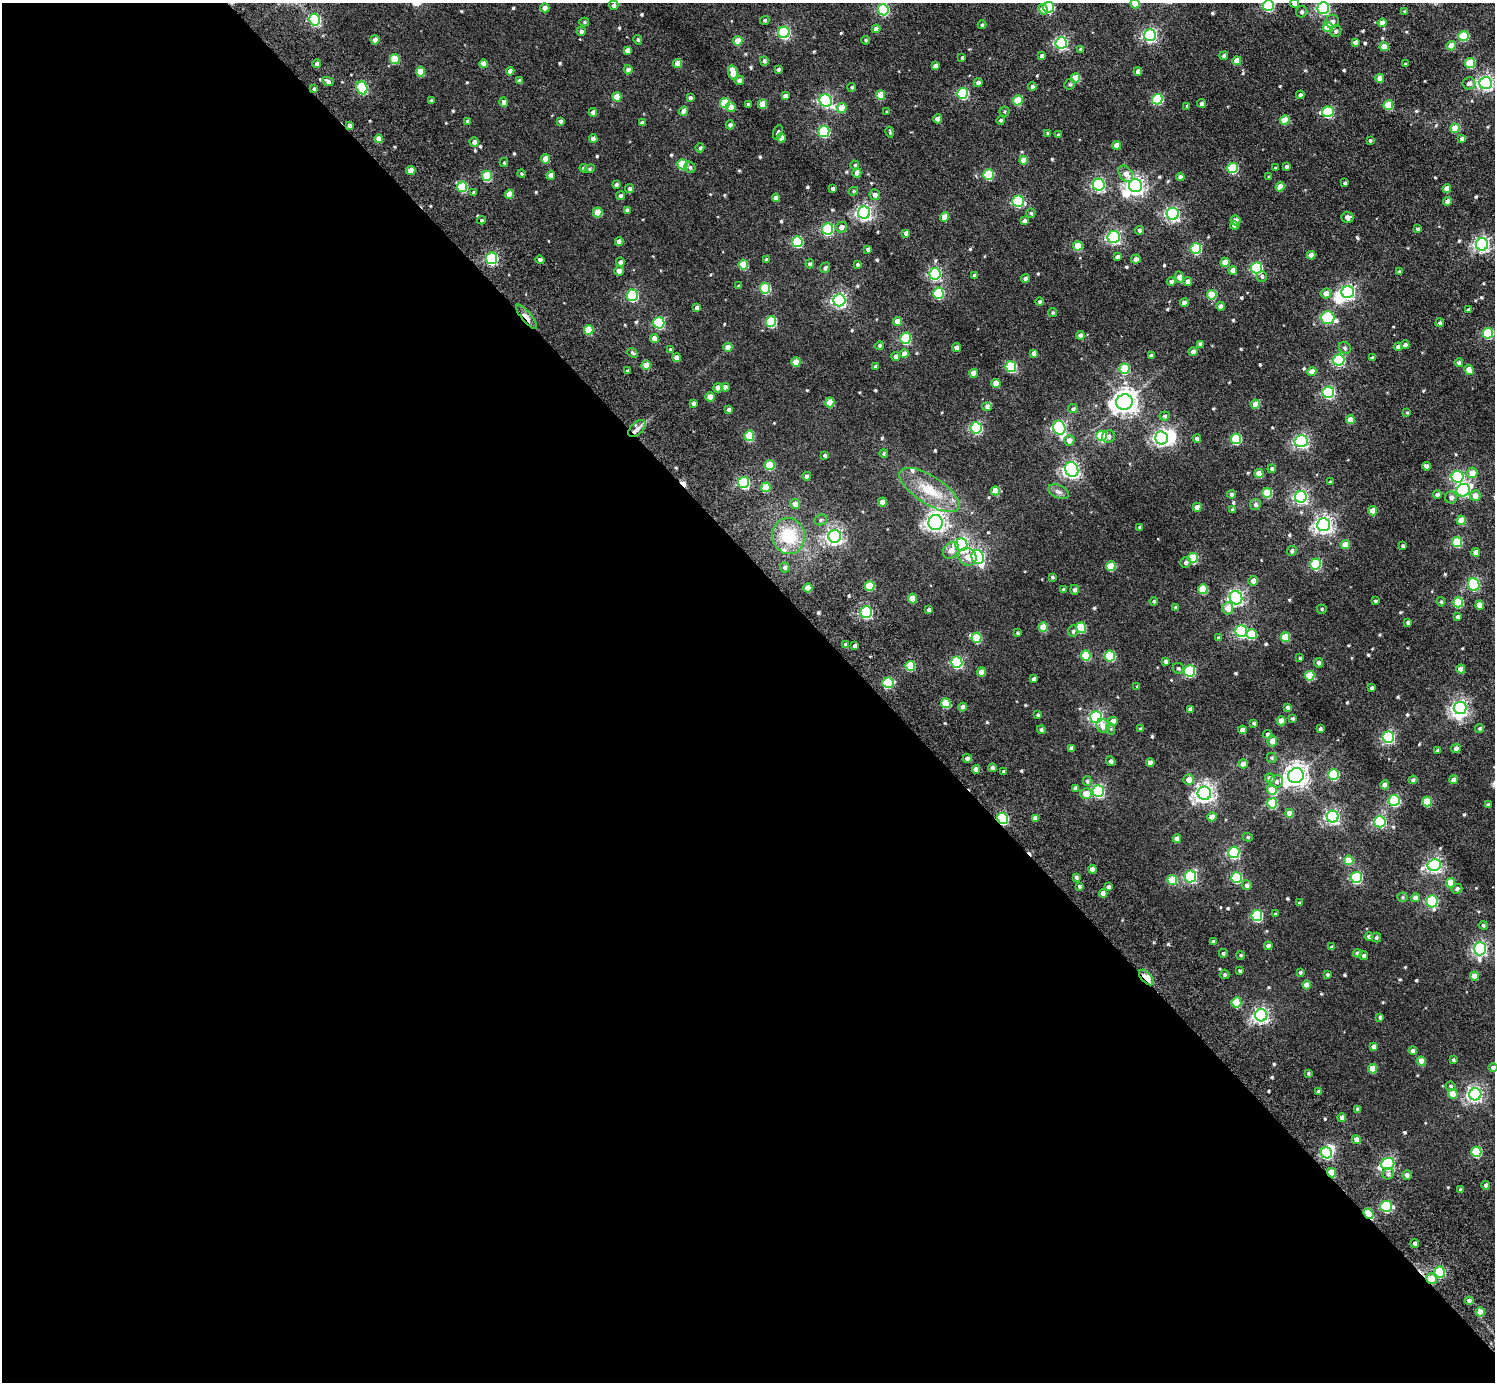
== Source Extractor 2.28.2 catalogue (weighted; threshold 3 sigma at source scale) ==
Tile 9 of 4 x 4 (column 1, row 3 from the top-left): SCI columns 61-1553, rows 1591-2970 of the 6093 x 6084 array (HDU 1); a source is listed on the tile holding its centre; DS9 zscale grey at full resolution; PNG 1497 x 1384 px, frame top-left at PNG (2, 3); each listed source drawn as its Kron ellipse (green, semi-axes under 4 px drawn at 4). Shown black and unused: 59% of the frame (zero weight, under 5 of 10 exposures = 4% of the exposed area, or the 3 px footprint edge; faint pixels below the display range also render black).
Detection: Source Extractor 2.28.2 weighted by HDU 2 'WHT'; one run over the whole footprint, this tile lists its part. Background 0.00396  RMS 0.0046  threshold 0.0188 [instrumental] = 3 sigma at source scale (4.09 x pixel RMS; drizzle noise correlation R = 1.36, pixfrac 0.8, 0.05/0.05 arcsec/px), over >= 5 px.
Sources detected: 617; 7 inside a brighter object's white glare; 2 cosmic-ray / hot-pixel residue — neither listed nor drawn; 3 inside a brighter listed object's ellipse — not listed separately; of the other 605, all 500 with FLUX_AUTO >= 0.515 (the completeness limit of this list) listed and drawn (105 fainter detections not listed), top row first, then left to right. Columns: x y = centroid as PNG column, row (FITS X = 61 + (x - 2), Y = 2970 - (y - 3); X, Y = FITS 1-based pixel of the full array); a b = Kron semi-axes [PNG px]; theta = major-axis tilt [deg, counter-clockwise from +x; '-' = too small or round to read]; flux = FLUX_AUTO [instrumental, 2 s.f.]
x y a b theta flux
1294 3 4 4 - 1.5
1135 4 4 4 - 7
614 5 5 4 - 1.4
1268 5 5 5 - 37
1049 7 5 5 - 24
545 8 4 4 - 1.8
1323 8 6 5 - 57
1043 9 5 4 - 2.8
883 10 5 5 - 34
1302 12 6 5 - 0.9
1405 12 3 3 - 0.89
315 20 6 5 - 48
765 20 5 4 - 0.62
1332 21 7 6 - 1.8
584 22 5 4 - 0.61
1382 23 4 4 - 3.9
982 25 4 3 - 0.56
1328 27 5 5 - 12
876 29 4 4 - 2.2
581 31 4 4 - 1.1
1336 31 6 5 - 1
784 32 6 5 - 47
1150 35 6 6 - 76
1463 36 5 5 - 17
375 40 4 4 - 2.3
638 40 5 4 - 0.59
866 40 4 4 - 0.56
738 41 5 4 - 6.4
1355 42 4 4 - 1.3
1061 43 5 5 - 59
1451 46 4 4 - 5.9
1384 47 4 4 - 6.9
1081 49 4 4 - 1
627 50 4 4 - 1.5
1042 56 4 3 - 1.1
1224 56 4 4 - 1
962 58 3 3 - 0.66
395 59 5 5 - 11
764 61 5 4 - 0.93
1237 61 4 4 - 4.6
678 63 4 4 - 3.8
1470 63 5 5 - 14
317 64 4 4 - 1.6
484 64 4 4 - 3.2
1405 64 4 3 - 0.56
935 66 4 4 - 2.1
778 69 4 3 - 0.67
628 70 4 4 - 1.8
510 71 4 4 - 2.2
1138 71 4 4 - 1.8
421 72 5 4 - 7.6
733 73 7 4 -72 7.6
1075 78 5 4 - 10
1380 78 4 4 - 4.3
739 80 5 4 - 1.6
328 81 6 4 -27 1.2
519 81 4 4 - 1.7
978 83 4 4 - 1.2
1469 83 6 6 - 1.7
1486 83 6 6 - 110
1070 84 6 5 - 0.68
852 87 4 4 - 0.58
1032 87 4 4 - 1.4
362 88 6 5 - 34
314 89 4 4 - 0.7
963 93 5 5 - 35
881 95 5 4 - 8.5
1300 95 4 4 - 1.4
785 96 4 4 - 1.9
617 97 4 4 - 5
690 98 4 4 - 0.9
1157 99 5 5 - 30
431 100 3 3 - 0.69
1018 100 5 5 - 16
826 101 6 6 - 65
504 102 4 4 - 2.1
725 103 5 5 - 16
1202 103 4 4 - 1.4
748 104 3 3 - 0.83
762 104 5 4 - 7.6
1388 105 5 5 - 12
1187 106 3 3 - 0.53
731 107 5 5 - 3.4
842 108 5 5 - 6.1
684 111 5 4 - 2.8
1004 111 5 5 - 0.59
593 112 4 4 - 2.3
887 112 4 3 - 0.56
1328 112 6 5 - 26
938 119 4 4 - 3.4
1001 120 4 4 - 0.62
1285 120 5 4 - 8.4
468 121 4 3 - 0.65
560 121 4 3 - 0.87
642 122 4 3 - 0.98
730 125 4 4 - 1.2
350 126 4 4 - 1.5
1455 128 4 4 - 7.2
824 131 5 5 - 32
778 132 7 4 70 0.71
890 132 5 3 - 0.53
1048 133 4 3 - 0.57
1058 135 4 3 - 0.95
781 138 4 4 - 4
379 139 4 4 - 3.5
593 139 4 4 - 1.9
1462 139 4 4 - 1.6
1370 140 3 3 - 0.6
474 142 4 4 - 1.2
1116 145 4 4 - 3.8
700 148 4 4 - 0.68
545 159 4 4 - 4.9
1023 160 4 4 - 6
504 162 4 4 - 0.54
683 164 5 5 - 18
855 165 4 4 - 0.66
1286 166 3 3 - 0.94
690 167 6 5 - 0.83
584 168 4 4 - 1.1
1233 168 5 5 - 22
1275 168 3 3 - 0.62
590 169 5 4 - 0.56
411 171 4 4 - 4.7
857 173 4 4 - 2.7
522 174 4 4 - 0.56
989 174 5 5 - 20
1126 174 9 6 -54 3.3
551 175 4 4 - 2.1
487 176 5 5 - 19
1180 177 4 4 - 1.7
1269 177 4 4 - 0.72
1345 183 3 3 - 0.73
616 184 4 4 - 0.89
1099 185 6 6 - 62
1135 186 6 6 - 150
462 187 5 5 - 19
1280 187 4 4 - 5
833 188 4 3 - 1.1
1447 188 4 4 - 4.3
630 189 5 4 - 0.93
853 191 5 4 - 0.52
474 193 4 3 - 0.86
510 194 4 4 - 4.2
875 195 5 5 - 1.7
620 196 4 4 - 0.76
776 198 4 4 - 2.7
1018 201 6 5 - 34
1447 201 4 4 - 2.1
627 210 4 4 - 1
598 212 5 5 - 7.9
864 213 6 6 - 110
1031 213 4 4 - 0.69
1173 214 6 6 - 75
945 217 4 4 - 5.9
1347 217 6 5 - 2.1
482 220 4 4 - 0.6
1235 220 5 4 - 2.3
1024 221 4 4 - 1.1
1234 225 4 4 - 1.6
841 227 5 5 - 2
827 229 6 5 - 41
1417 229 4 3 - 0.72
1139 230 4 4 - 0.86
906 233 4 4 - 1.5
1114 237 6 6 - 62
619 242 4 4 - 2.8
797 242 5 5 - 25
1482 244 6 6 - 97
1078 246 5 4 - 11
1196 248 5 5 - 27
868 249 4 3 - 1
1311 255 4 4 - 2.7
1117 256 4 4 - 0.96
491 258 6 5 - 50
1136 259 5 4 - 1.6
540 260 4 3 - 1.3
766 260 4 4 - 0.8
620 262 4 4 - 1.2
1225 262 4 4 - 5.4
810 264 4 4 - 0.93
857 264 4 4 - 0.65
743 265 5 5 - 12
825 268 5 4 - 0.97
1256 268 5 5 - 38
1233 270 4 4 - 2.9
619 271 4 4 - 1.9
1399 272 4 4 - 0.89
935 274 6 5 - 51
975 276 4 3 - 1.3
1262 276 5 5 - 0.84
1180 277 6 4 -71 3.1
1025 278 4 4 - 1.6
1171 281 4 4 - 1.3
1188 281 4 4 - 2.3
739 286 3 3 - 0.54
765 288 5 5 - 22
1348 292 6 6 - 83
938 293 5 5 - 29
1326 293 5 5 - 2.6
632 295 6 5 - 40
1212 295 5 5 - 12
839 300 6 6 - 97
1040 302 4 4 - 0.8
1184 303 4 4 - 2.4
1221 306 4 4 - 1.9
697 308 4 4 - 1.7
1468 309 3 3 - 0.87
1052 312 4 4 - 0.53
526 317 15 5 -50 3.3
1328 318 6 6 - 34
771 322 5 5 - 24
897 322 4 4 - 4.1
659 323 6 5 - 36
1440 323 4 4 - 0.96
589 330 5 4 - 11
1488 333 5 5 - 24
1080 335 4 4 - 1.6
654 338 4 4 - 3.2
906 338 5 5 - 31
1201 344 4 4 - 1.7
1405 345 4 4 - 1.2
880 346 4 4 - 1
728 347 4 4 - 3.3
957 347 4 4 - 2.3
1398 347 4 4 - 1.7
1345 348 6 5 - 0.9
670 350 3 3 - 0.9
1193 352 4 4 - 1.8
632 353 5 4 - 0.64
1034 353 4 4 - 1.5
904 354 4 4 - 2.9
1151 356 4 3 - 1
896 357 4 4 - 1.6
677 358 4 4 - 2.3
1372 358 3 3 - 1
1339 360 5 5 - 43
796 362 4 4 - 5.2
1459 363 4 4 - 1.2
646 365 4 4 - 5.2
875 366 4 4 - 0.78
1011 367 5 5 - 28
1125 369 5 5 - 17
1469 370 5 4 - 4.8
627 371 4 3 - 0.82
1312 371 4 4 - 4.4
974 373 4 4 - 2.6
996 383 4 4 - 5.1
725 387 4 4 - 2.3
718 388 4 4 - 2.2
1328 392 6 5 - 50
710 397 4 4 - 4.7
830 402 5 4 - 7.5
1124 402 8 7 - 330
693 403 4 3 - 0.9
1256 404 4 4 - 6.7
987 407 5 4 - 1.1
1073 409 5 4 - 0.88
729 410 4 4 - 1.7
1407 412 4 4 - 0.52
1165 416 5 4 - 0.84
1350 420 4 4 - 5.4
976 428 6 5 - 41
1059 428 7 6 - 73
637 429 10 6 43 1.9
749 436 5 5 - 16
1101 436 5 5 - 23
1108 436 6 6 - 1.6
1162 438 6 6 - 86
1197 439 4 4 - 1.3
1236 439 5 5 - 24
1069 440 5 5 - 2.5
1301 441 7 6 - 81
883 454 4 4 - 0.58
825 456 4 3 - 0.64
769 465 5 5 - 13
1427 466 4 4 - 1.5
1072 469 8 6 -65 120
1272 469 4 4 - 1.2
1259 473 4 4 - 5.2
1472 473 5 5 - 5
807 476 4 4 - 1.5
1458 477 6 6 - 53
743 482 5 5 - 39
1330 482 3 3 - 0.51
766 487 5 5 - 11
929 490 35 14 -33 13
1463 490 7 6 - 63
995 491 4 4 - 8.3
1058 492 11 6 -24 1.5
1267 493 5 5 - 15
1231 494 4 4 - 0.91
1437 495 4 4 - 1.7
1475 496 5 5 - 3.1
1301 497 6 6 - 83
1451 497 6 6 - 1.6
882 502 4 4 - 4.5
795 504 5 5 - 2.6
1255 505 5 5 - 1.1
1197 507 4 4 - 2.9
1232 510 4 3 - 0.69
1373 511 4 4 - 6.5
821 520 6 5 - 0.66
1461 520 4 4 - 6.7
936 522 7 7 - 150
1324 525 6 6 - 160
1140 527 4 4 - 0.92
788 536 18 16 -78 15
835 536 6 6 - 130
1457 542 5 5 - 17
1345 544 4 4 - 4.2
961 545 6 6 - 90
1403 546 3 3 - 0.82
951 550 9 7 53 2.5
1292 551 5 4 - 0.9
1476 552 4 4 - 2.7
967 557 9 8 - 3.2
978 557 7 6 - 69
1193 558 5 5 - 18
1186 562 5 5 - 1.5
1315 564 5 5 - 27
1111 566 5 5 - 11
785 567 5 5 - 0.95
1052 577 3 3 - 0.55
1253 581 5 4 - 2.6
1474 584 6 5 - 39
870 586 5 5 - 13
808 588 4 4 - 5.6
1063 589 3 3 - 0.58
1203 589 5 5 - 14
1074 590 5 4 - 1.3
1236 598 7 6 - 100
913 599 5 4 - 6.5
1154 601 4 4 - 0.57
1375 601 3 3 - 0.61
1441 602 5 4 - 0.71
1458 602 5 5 - 17
1480 605 4 4 - 4.7
1176 607 4 4 - 1
1228 608 6 5 - 3.9
1322 609 5 4 - 0.58
929 610 4 3 - 0.89
866 612 6 5 - 55
1457 617 4 4 - 0.93
1408 622 3 3 - 0.91
1043 627 5 4 - 8.6
1081 628 5 5 - 18
1073 631 6 5 - 0.77
1241 631 6 6 - 55
1017 633 3 3 - 0.59
1252 634 5 5 - 15
1285 637 5 5 - 11
976 638 5 5 - 14
1219 638 4 4 - 1
845 644 3 3 - 0.52
855 646 4 3 - 0.92
1086 655 5 5 - 15
1110 656 5 5 - 23
1300 658 4 3 - 0.59
1165 661 4 3 - 1.2
957 662 6 5 - 44
1318 663 5 4 - 1.2
910 666 5 5 - 17
1178 668 6 5 - 0.77
1461 669 4 4 - 3.4
1189 671 5 5 - 32
982 672 4 4 - 3.6
1310 676 5 5 - 13
1034 679 4 4 - 1.4
888 683 5 5 - 23
1137 686 4 3 - 0.52
1372 688 3 3 - 1
946 703 5 5 - 13
963 707 4 4 - 2.2
1287 707 3 3 - 1
1460 708 6 6 - 130
1190 709 4 4 - 1.1
1038 715 4 3 - 0.57
1096 717 6 6 - 66
1293 718 3 3 - 0.61
1113 721 5 4 - 3.5
1281 721 4 4 - 4.3
1254 723 3 3 - 0.73
1103 726 7 6 - 3.1
1479 728 4 4 - 0.6
1111 729 6 4 -71 0.56
1140 729 4 4 - 0.95
1320 729 3 3 - 0.89
1041 730 4 4 - 0.89
1243 730 4 4 - 2.6
1267 734 4 4 - 1
1388 737 5 5 - 49
1272 741 5 4 - 2.5
1071 748 4 4 - 1.1
1456 749 5 4 - 1.6
1438 750 4 4 - 0.7
967 758 4 4 - 1.4
1272 758 5 5 - 0.62
1111 761 5 4 - 1.2
1150 763 4 4 - 2.9
1243 764 4 4 - 3.4
992 768 4 4 - 1.1
976 769 4 4 - 2.8
1004 771 3 3 - 0.59
1334 775 5 5 - 23
1296 776 8 7 - 300
1270 778 5 5 - 2.2
1189 780 5 5 - 3.5
1413 780 4 4 - 1
1454 780 4 4 - 2.9
1087 781 5 4 - 0.7
1276 781 6 6 - 1.4
1385 785 4 4 - 3.3
1075 788 4 4 - 0.96
1272 790 5 5 - 9.1
1098 791 6 5 - 58
1204 793 6 6 - 190
1086 794 6 5 - 4.7
1394 800 5 5 - 38
1427 802 5 5 - 13
1272 803 5 5 - 15
1488 805 4 4 - 0.88
1289 813 4 4 - 4.9
1212 817 4 4 - 5.2
1333 817 6 6 - 84
1002 818 5 5 - 40
1035 818 4 4 - 1.8
1380 822 5 5 - 44
1248 837 5 4 - 0.53
1177 839 4 4 - 3.1
1234 852 6 5 - 50
1349 860 5 5 - 9.2
1434 865 6 6 - 90
1092 869 4 4 - 3.1
1190 876 6 5 - 47
1076 877 4 3 - 0.84
1237 877 5 5 - 27
1356 877 5 5 - 41
1172 880 5 5 - 11
1450 883 5 4 - 5.8
1247 885 5 5 - 1.1
1079 886 4 3 - 0.7
1108 887 4 4 - 0.91
1457 889 5 4 - 1.1
1103 893 4 4 - 2.5
1403 897 5 4 - 0.52
1415 898 4 4 - 2.2
1432 901 6 5 - 39
1300 903 4 3 - 0.77
1275 914 3 3 - 0.53
1257 916 5 5 - 34
1483 925 4 4 - 0.67
1369 936 4 4 - 1.1
1376 937 5 5 - 0.65
1213 942 4 4 - 1.1
1268 946 4 4 - 1.8
1332 947 4 3 - 0.74
1480 949 7 6 - 86
1223 953 4 4 - 0.79
1357 953 4 4 - 0.86
1241 955 4 4 - 0.58
1364 956 4 4 - 1
1240 971 3 3 - 0.63
1300 972 4 3 - 0.69
1225 974 5 4 - 0.58
1327 975 4 3 - 0.78
1474 976 4 4 - 4.9
1146 978 9 5 -46 8.3
1307 985 4 4 - 3.8
1236 1002 5 5 - 12
1261 1015 6 6 - 110
1380 1017 3 3 - 0.66
1374 1047 4 4 - 2.7
1413 1051 4 4 - 1.6
1453 1060 3 3 - 0.62
1421 1061 4 4 - 5.9
1493 1068 5 4 - 1
1373 1069 4 4 - 6.9
1308 1073 4 3 - 0.55
1451 1086 5 5 - 0.8
1318 1092 4 3 - 0.73
1453 1094 5 4 - 5.2
1475 1094 6 6 - 100
1358 1110 4 4 - 1.9
1342 1118 4 4 - 1.9
1356 1140 5 4 - 2.2
1476 1152 5 5 - 21
1326 1153 6 5 - 42
1388 1164 6 6 - 65
1332 1173 5 4 - 8.4
1388 1174 6 5 - 0.95
1407 1175 5 4 - 1.3
1486 1185 4 4 - 1.1
1461 1190 4 3 - 1
1386 1206 6 5 - 32
1368 1214 6 4 -50 8.5
1415 1243 4 4 - 1
1440 1272 5 5 - 25
1431 1279 5 5 - 5
1469 1301 4 4 - 1.6
1480 1312 4 4 - 5.3
Overlapping masked pixels (flux is a lower limit): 7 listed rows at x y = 314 89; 526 317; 1002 818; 1146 978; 1332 1173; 1368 1214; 1431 1279
Isophote crosses this tile's border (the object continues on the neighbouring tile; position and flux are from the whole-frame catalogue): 5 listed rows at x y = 1294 3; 1135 4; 1268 5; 1323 8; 1493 1068